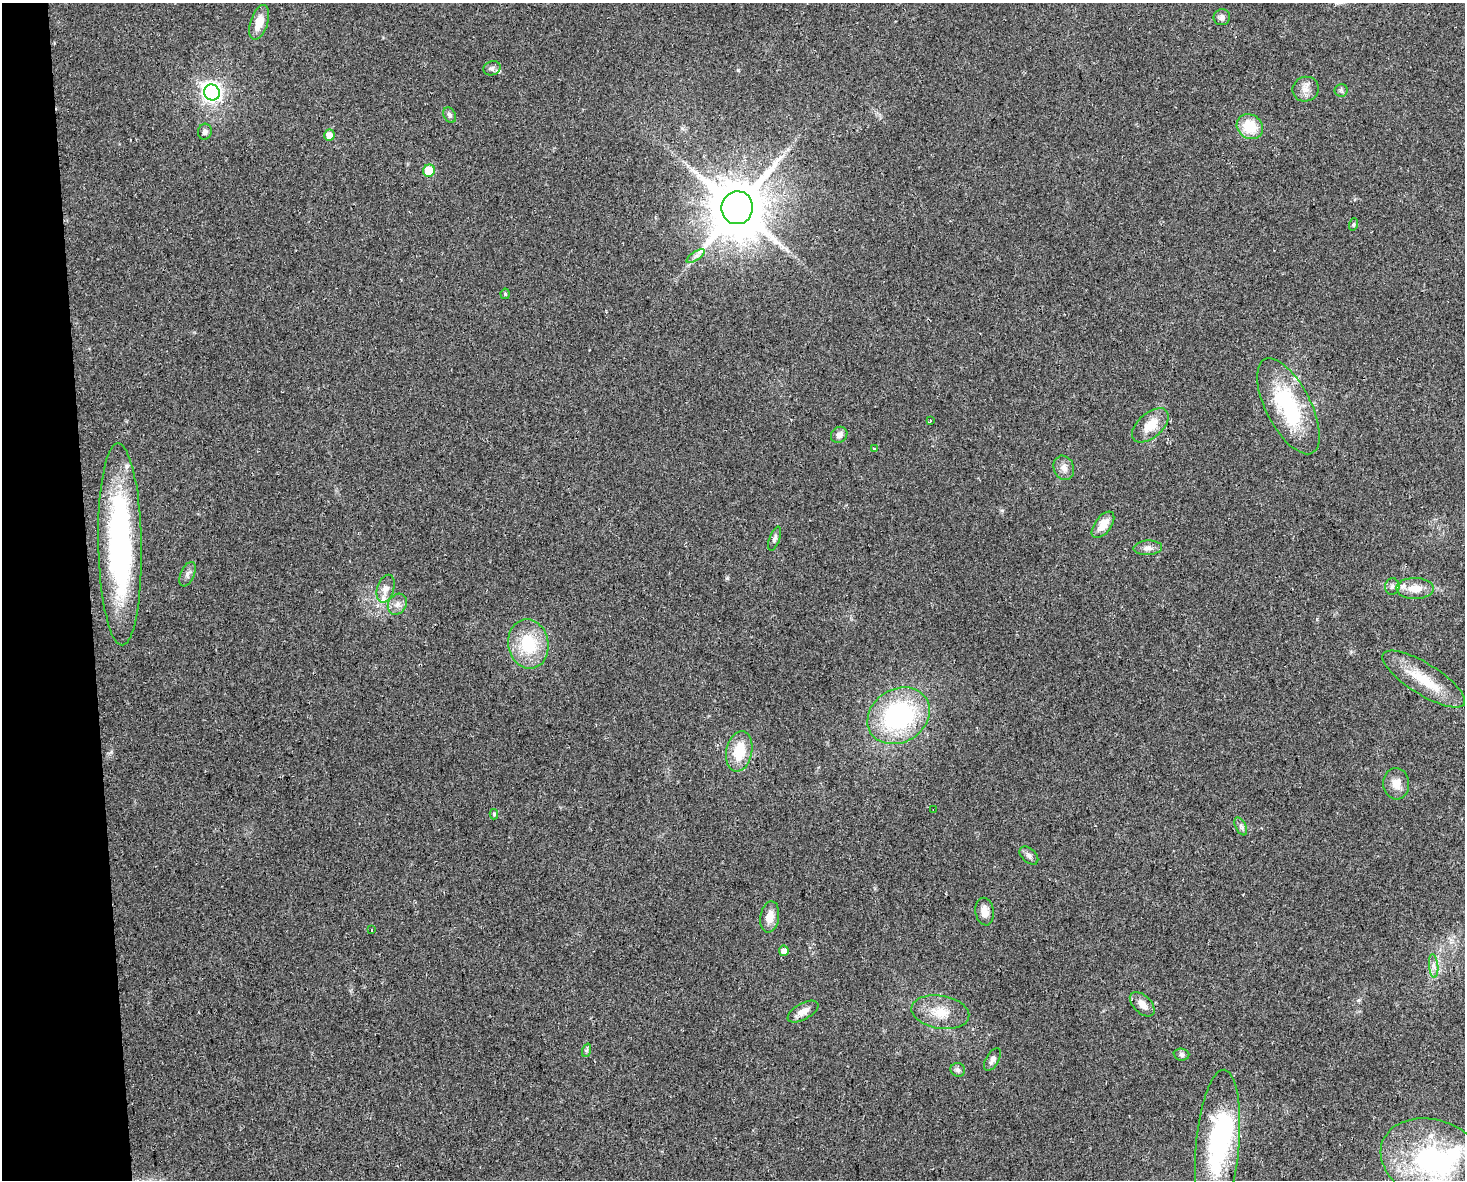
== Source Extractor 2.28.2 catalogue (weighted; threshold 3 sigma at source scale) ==
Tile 4 of 3 x 4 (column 1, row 2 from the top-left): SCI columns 65-1527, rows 2388-3565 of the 4474 x 4775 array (HDU 1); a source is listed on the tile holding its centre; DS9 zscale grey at full resolution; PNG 1467 x 1182 px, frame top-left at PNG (2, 3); each listed source drawn as its Kron ellipse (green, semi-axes under 4 px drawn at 4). Shown black and unused: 6% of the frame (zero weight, under 2 of 3 exposures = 2% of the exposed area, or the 3 px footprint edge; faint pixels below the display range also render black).
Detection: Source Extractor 2.28.2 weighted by HDU 2 'WHT'; one run over the whole footprint, this tile lists its part. Background 0.0743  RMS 0.0092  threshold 0.0413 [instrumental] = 3 sigma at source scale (4.5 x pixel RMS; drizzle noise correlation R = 1.50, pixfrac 1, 0.0396/0.0396 arcsec/px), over >= 5 px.
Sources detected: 58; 2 inside a brighter object's white glare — neither listed nor drawn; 3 inside a brighter listed object's ellipse — not listed separately; the other 53 listed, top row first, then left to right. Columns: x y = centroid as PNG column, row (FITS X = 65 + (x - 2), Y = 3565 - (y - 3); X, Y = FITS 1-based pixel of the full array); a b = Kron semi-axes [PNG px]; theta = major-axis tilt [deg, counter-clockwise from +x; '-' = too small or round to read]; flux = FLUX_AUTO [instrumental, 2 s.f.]
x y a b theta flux
1222 17 8 8 - 3.5
259 22 18 8 72 14
492 68 9 7 18 2.8
1306 89 13 12 - 7.5
1341 90 6 6 - 1.9
212 92 8 7 - 400
450 115 8 6 -64 2.7
1250 127 14 11 -33 26
205 132 8 7 - 3.1
329 135 5 5 - 8.1
429 171 6 6 - 23
737 208 16 16 - 5400
1354 224 6 4 71 1.2
696 256 10 4 34 3.2
505 294 5 4 - 1.4
1288 406 52 22 -63 87
930 420 3 3 - 2.4
1150 425 22 12 41 19
839 435 8 7 - 5.2
874 448 3 3 - 1.7
1064 468 12 10 -69 5.9
1103 525 15 8 53 13
775 539 12 5 71 2.8
120 544 101 22 -89 210
1148 548 14 7 3 5.3
187 574 13 6 66 3.8
1392 586 8 7 - 2.9
1415 588 19 10 -1 14
386 589 14 8 72 7.3
397 604 11 9 60 5.5
528 644 25 20 -80 43
1424 679 48 15 -32 33
899 716 33 26 32 130
739 751 20 13 78 27
1396 784 16 13 -85 10
933 809 3 2 - 0.77
494 814 5 4 - 1.5
1241 826 10 5 -64 2.6
1029 856 11 7 -42 3.3
985 912 14 9 -80 9.3
770 917 16 9 80 11
371 929 3 3 - 3.5
784 951 5 5 - 7.5
1434 966 12 4 -85 3.7
1142 1004 15 9 -44 7.8
803 1011 17 8 29 8
940 1012 29 16 -9 21
587 1050 7 4 71 1.6
1182 1054 8 6 -4 2.7
992 1059 12 6 60 4.1
958 1070 7 7 - 2.7
1217 1145 76 21 85 120
1435 1161 55 40 -22 170
Isophote crosses this tile's border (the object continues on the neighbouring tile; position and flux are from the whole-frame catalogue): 1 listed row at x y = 1435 1161
Unlisted compact peaks at least as high as the median listed source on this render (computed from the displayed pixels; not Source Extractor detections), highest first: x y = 727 578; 738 70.